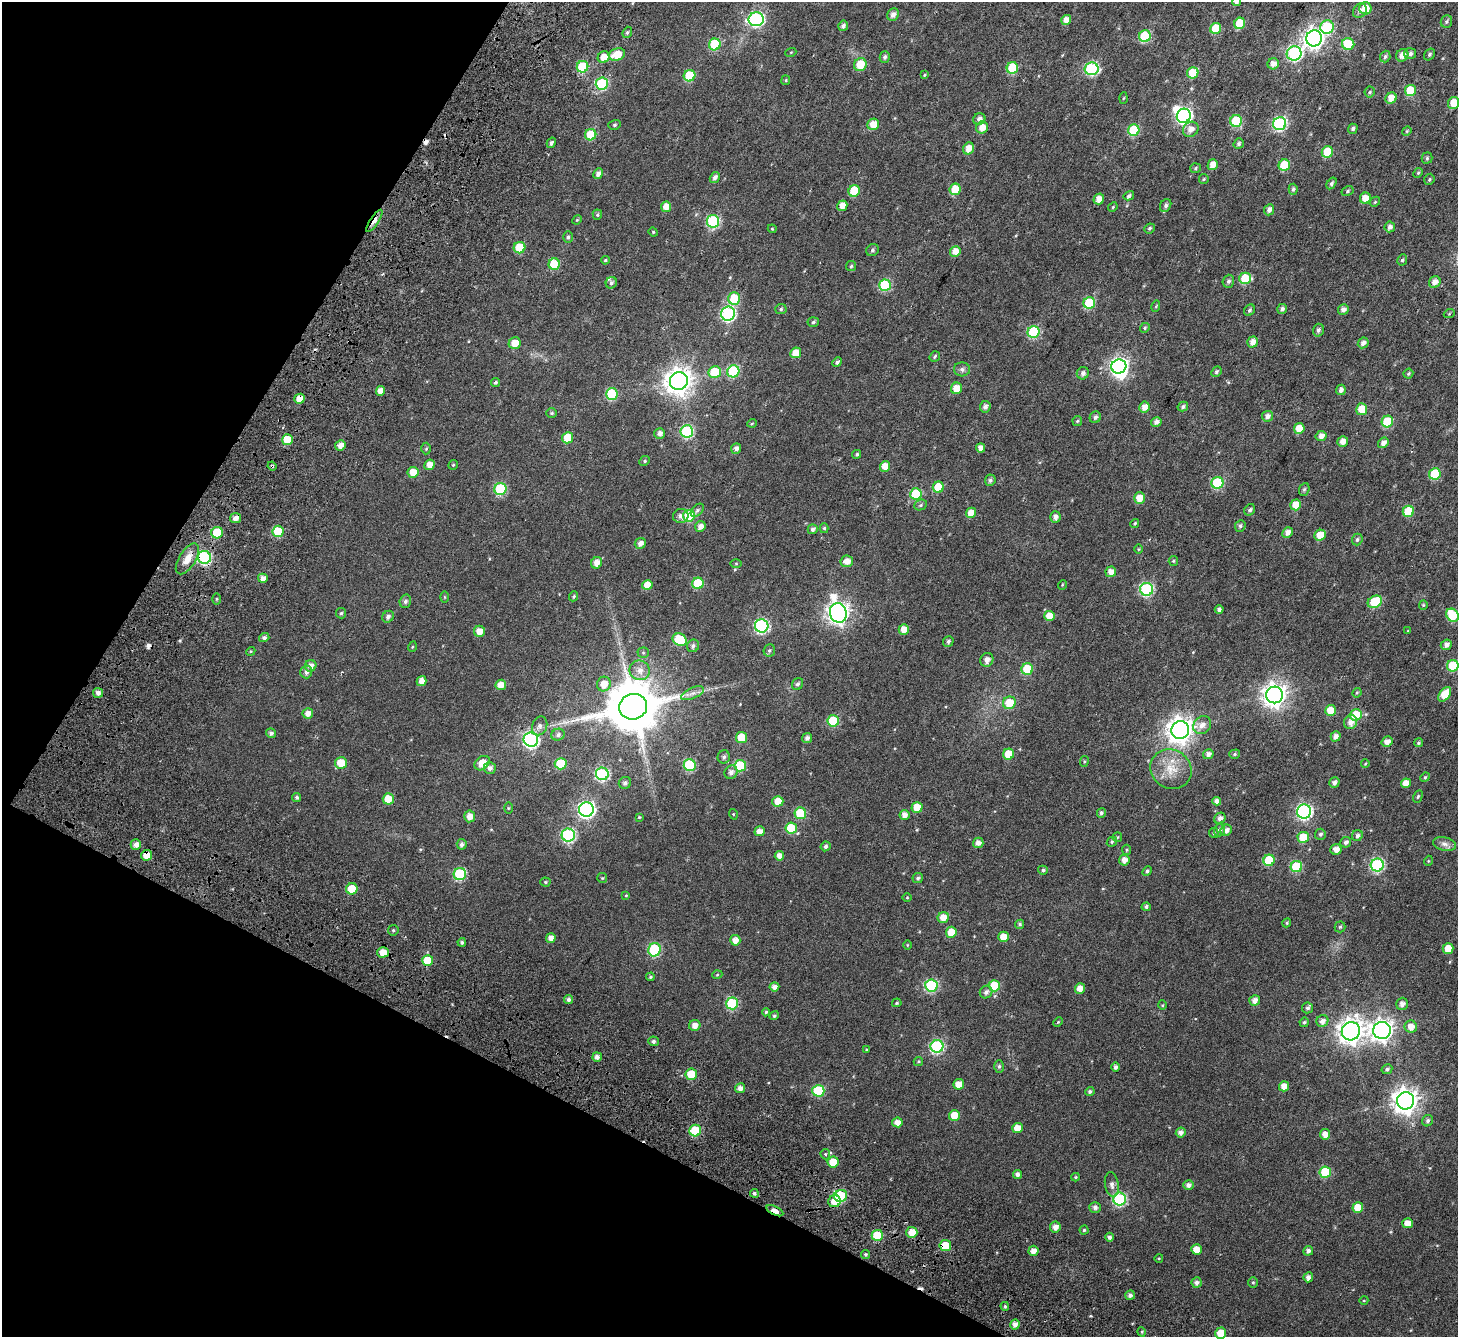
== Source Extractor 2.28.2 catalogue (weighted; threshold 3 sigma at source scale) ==
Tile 9 of 4 x 4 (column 1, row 3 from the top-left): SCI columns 176-1631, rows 1824-3158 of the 6169 x 6251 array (HDU 1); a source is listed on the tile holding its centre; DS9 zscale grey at full resolution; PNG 1460 x 1339 px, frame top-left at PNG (2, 2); each listed source drawn as its Kron ellipse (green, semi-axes under 4 px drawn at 4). Shown black and unused: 25% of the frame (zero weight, under 4 of 7 exposures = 11% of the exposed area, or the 3 px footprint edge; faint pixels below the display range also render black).
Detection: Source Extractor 2.28.2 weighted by HDU 2 'WHT'; one run over the whole footprint, this tile lists its part. Background 0.0168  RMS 0.0054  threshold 0.0222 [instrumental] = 3 sigma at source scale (4.09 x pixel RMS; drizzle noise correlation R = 1.36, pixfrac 0.8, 0.0396/0.0396 arcsec/px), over >= 5 px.
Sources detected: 437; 2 inside a brighter object's white glare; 5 cosmic-ray / hot-pixel residue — neither listed nor drawn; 1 inside a brighter listed object's ellipse — not listed separately; the other 429 listed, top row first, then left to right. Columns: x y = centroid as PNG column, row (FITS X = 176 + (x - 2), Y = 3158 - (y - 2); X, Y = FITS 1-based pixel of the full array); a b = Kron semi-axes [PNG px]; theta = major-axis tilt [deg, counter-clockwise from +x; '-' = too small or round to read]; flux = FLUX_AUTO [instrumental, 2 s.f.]
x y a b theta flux
1236 2 4 4 - 1.5
1365 8 6 6 - 5.5
1360 11 8 6 52 1.7
893 15 6 5 - 2.3
756 19 7 7 - 80
1066 20 5 5 - 3.6
1446 21 6 5 - 0.77
1240 23 6 5 - 14
843 26 5 5 - 1.4
1327 27 7 6 - 27
1216 29 6 5 - 14
627 32 6 4 68 0.7
1145 36 6 5 - 27
1314 38 8 8 - 220
715 44 6 6 - 22
1348 44 6 6 - 19
791 52 5 3 - 0.37
1294 53 7 7 - 71
617 54 8 6 21 7.4
1410 54 6 5 - 1.2
1429 54 6 5 - 0.85
1402 55 6 5 - 3.4
604 57 6 5 - 4.8
885 57 6 5 - 1.1
1385 57 6 5 - 0.91
860 64 6 6 - 8.3
1273 64 6 5 - 2.8
582 67 6 5 - 22
1012 68 6 5 - 20
1092 69 7 6 - 49
1193 73 6 5 - 11
924 75 4 4 - 0.43
689 76 6 5 - 21
786 80 5 4 - 0.51
602 84 6 6 - 39
1410 91 5 5 - 12
1370 92 5 5 - 0.68
1123 98 5 3 - 0.46
1391 98 6 5 - 4.9
1453 103 6 5 - 7.3
1184 116 7 7 - 99
979 119 6 5 - 2
1236 121 6 6 - 22
873 124 6 5 - 5.7
1280 124 6 6 - 61
614 125 6 5 - 0.79
982 127 6 5 - 4.7
1191 129 8 7 - 3.1
1353 129 5 4 - 0.99
1134 130 6 5 - 23
1407 131 5 4 - 0.46
591 135 6 5 - 12
551 143 5 4 - 1
1239 144 5 5 - 0.89
969 148 6 5 - 4.9
1327 152 6 5 - 16
1427 158 5 5 - 0.71
1213 165 5 5 - 3.7
1284 165 6 5 - 14
1195 168 5 5 - 0.63
1418 173 5 4 - 0.52
598 174 5 4 - 2.1
715 178 6 5 - 1.5
1204 179 5 4 - 0.5
1429 179 6 5 - 0.72
1331 183 6 4 57 1
955 189 6 5 - 11
1293 189 5 4 - 0.85
854 191 6 5 - 13
1348 191 6 4 29 0.69
1129 196 5 4 - 0.88
1365 198 5 5 - 5.2
1099 199 5 5 - 3.6
1375 202 5 4 - 0.54
1166 205 7 5 60 1.2
842 206 5 5 - 4.3
666 207 5 5 - 4.4
1113 207 5 4 - 0.51
1269 210 6 5 - 2.1
597 215 5 4 - 0.67
577 220 5 4 - 0.47
374 221 13 4 57 5.5
713 221 6 6 - 41
1390 227 5 5 - 1.7
1150 228 5 4 - 0.83
772 229 4 3 - 0.47
653 232 5 4 - 0.54
568 237 6 4 -89 0.95
519 248 6 5 - 14
872 250 6 6 - 0.97
955 252 5 5 - 4.1
605 260 4 3 - 0.59
1402 260 6 5 - 0.73
554 264 6 5 - 15
851 266 5 5 - 0.64
1245 278 6 5 - 14
1228 281 6 5 - 1.3
1435 282 6 5 - 3
611 283 6 5 - 1
885 285 6 6 - 26
734 298 6 6 - 14
1089 303 6 5 - 24
1156 306 6 3 73 0.47
781 309 6 5 - 0.8
1282 309 5 4 - 1.7
1250 310 6 5 - 0.85
1343 310 5 5 - 2.1
728 314 7 7 - 70
1449 314 5 3 - 0.39
813 322 5 5 - 0.73
1145 328 5 4 - 0.63
1318 330 6 5 - 1.2
1033 332 6 6 - 35
1253 342 5 5 - 3.2
515 343 6 6 - 5.7
1363 343 6 5 - 2
796 353 5 5 - 5.2
935 356 6 5 - 0.75
837 362 5 4 - 1.5
1119 366 7 7 - 150
962 369 8 7 - 1.4
733 371 6 6 - 27
715 372 6 6 - 14
1216 372 5 4 - 0.83
1083 373 6 6 - 1.7
1408 373 5 5 - 0.68
679 381 9 9 - 490
495 382 5 4 - 0.77
956 388 6 5 - 6.2
1341 390 5 5 - 1.7
380 391 5 4 - 3.2
612 394 6 6 - 21
299 399 5 5 - 4
1183 406 5 4 - 1
985 407 6 5 - 1.8
1144 407 5 5 - 3.4
1362 409 6 5 - 6.9
552 413 5 5 - 0.68
1267 416 5 5 - 2
1095 417 6 5 - 1.3
1077 421 5 5 - 0.54
1156 422 5 5 - 2.1
1387 422 6 5 - 20
752 423 5 3 - 0.42
1299 428 5 5 - 7.8
687 431 6 6 - 45
660 433 5 5 - 2.1
1321 436 5 5 - 2.7
568 438 5 5 - 8.4
288 440 5 5 - 12
1343 442 5 5 - 3.4
1383 443 6 4 52 2.3
340 445 5 5 - 3
981 448 4 4 - 2.8
426 449 6 5 - 0.63
736 449 5 5 - 2
857 454 5 4 - 0.84
645 461 5 4 - 0.72
430 465 5 5 - 3.7
453 465 5 4 - 0.57
272 466 5 3 - 0.44
885 466 5 5 - 5.9
413 472 6 5 - 5.8
1435 474 6 5 - 18
990 480 5 5 - 1.3
1217 483 6 6 - 31
938 487 5 5 - 11
500 489 6 6 - 33
1304 489 6 5 - 0.73
916 494 6 5 - 24
1139 498 6 5 - 5.7
921 505 6 5 - 0.75
1296 505 5 5 - 7.1
697 510 8 5 45 1.1
1250 510 6 5 - 1.1
1408 511 6 5 - 16
971 513 5 5 - 4.5
681 516 8 7 - 2.1
689 516 6 6 - 22
1055 517 5 5 - 2.2
236 518 5 5 - 2.9
1135 523 4 3 - 0.62
700 526 5 5 - 2.5
1240 526 6 5 - 0.98
824 528 5 4 - 0.65
813 529 5 5 - 1.3
278 531 6 5 - 15
1287 532 5 5 - 2.5
217 533 6 5 - 16
1320 535 6 5 - 7.1
1357 539 6 5 - 0.85
640 543 6 5 - 2.3
1138 549 4 3 - 0.36
204 557 6 6 - 53
187 559 17 8 58 5.3
847 561 6 6 - 3.6
1173 561 5 4 - 0.55
597 563 6 5 - 3.7
736 563 5 3 - 0.43
1111 572 5 5 - 3.2
263 578 5 4 - 2.6
698 583 6 5 - 17
647 585 5 5 - 6.1
1062 585 5 3 - 0.39
1147 589 6 6 - 52
573 596 5 4 - 0.62
444 597 5 3 - 0.42
216 599 6 4 -90 0.52
405 601 7 5 72 1.3
1375 602 7 5 29 20
1423 605 5 4 - 0.49
1219 609 4 4 - 1.3
341 613 5 5 - 0.8
838 613 10 8 -73 280
1452 615 7 6 - 18
1049 616 5 5 - 5.4
388 617 6 5 - 1.5
762 626 7 6 - 68
904 629 5 5 - 4.5
479 631 5 5 - 4.2
1408 631 3 3 - 0.4
264 638 5 4 - 1.1
680 640 7 6 - 19
948 641 5 5 - 0.98
1446 645 6 5 - 2
693 646 6 6 - 1.3
412 647 5 3 - 0.38
769 650 6 5 - 0.83
251 651 5 3 - 0.46
643 653 5 5 - 0.65
987 660 7 6 - 2.4
311 666 6 5 - 2.6
1453 666 6 5 - 19
1027 669 6 5 - 15
640 670 10 9 - 3.6
306 672 6 6 - 1.7
421 681 5 5 - 3.4
604 684 7 6 - 5
798 684 6 5 - 1
501 685 5 5 - 4.8
98 693 5 5 - 2.1
692 693 12 5 23 2.2
1357 693 5 4 - 0.51
1445 694 8 5 53 8.7
1275 695 8 8 - 340
1009 703 6 6 - 9.3
633 707 14 12 16 2700
1331 710 5 5 - 8
308 713 5 5 - 2.9
1356 715 6 5 - 15
833 721 6 5 - 23
1351 722 7 6 - 3.2
1202 725 10 8 44 3.2
540 726 10 7 67 1.8
1180 730 9 8 - 400
271 733 5 4 - 1.4
558 735 7 6 - 1.3
1336 736 5 5 - 2.4
741 737 5 5 - 11
807 738 5 5 - 1.7
531 740 7 7 - 90
1387 742 6 5 - 2.6
1418 743 5 4 - 0.7
1009 754 5 5 - 9.6
1208 754 5 5 - 1.8
1235 754 5 4 - 0.68
724 757 6 6 - 1.3
1084 761 5 3 - 0.47
341 763 6 6 - 8
482 763 8 6 38 6.1
561 764 6 5 - 20
1365 764 4 3 - 0.35
690 765 6 6 - 26
740 766 6 6 - 23
490 768 6 6 - 1.9
1171 769 21 19 -36 10
731 772 7 6 - 1.9
602 774 6 6 - 51
1425 777 5 4 - 0.5
625 783 6 6 - 1.2
1334 783 5 5 - 1.6
1406 783 5 5 - 4.1
1418 796 6 4 63 0.65
297 797 5 4 - 0.97
388 799 5 5 - 7
778 801 5 5 - 6
1217 801 4 4 - 2.2
917 807 5 5 - 7.8
508 808 6 4 90 0.44
586 809 7 7 - 130
1304 812 7 7 - 93
800 813 6 5 - 18
1101 813 5 4 - 1
733 814 5 3 - 0.35
905 815 5 5 - 2.8
470 816 6 5 - 3.4
639 817 4 3 - 0.37
1220 818 6 5 - 1.8
791 828 6 6 - 12
1219 830 6 5 - 1.4
1226 830 6 5 - 2.2
760 831 5 5 - 3.6
1214 833 5 5 - 0.6
1320 834 5 5 - 0.94
568 835 6 6 - 53
1357 835 6 5 - 1.2
1117 837 5 4 - 0.52
1303 837 5 5 - 11
1112 842 5 4 - 0.65
1346 842 5 5 - 1.4
978 843 5 5 - 2.2
462 844 5 5 - 1.6
1444 844 12 6 -12 2.1
136 845 5 5 - 2.1
825 846 5 4 - 1
1336 849 5 5 - 3.3
1127 850 5 4 - 0.58
147 855 5 5 - 5.4
779 856 5 4 - 2.9
1124 860 5 5 - 2.8
1269 860 6 5 - 19
1428 861 5 3 - 0.42
1377 865 6 6 - 64
1296 867 6 5 - 23
1043 870 5 4 - 0.85
1147 871 5 4 - 0.94
460 874 6 6 - 33
602 878 5 5 - 0.51
918 878 5 5 - 0.96
545 882 5 4 - 0.53
352 889 5 5 - 10
626 895 4 3 - 0.45
907 898 5 3 - 0.38
1146 907 4 4 - 1
943 917 6 5 - 5.4
1287 923 5 4 - 0.53
1020 924 5 4 - 0.74
1340 927 5 5 - 0.71
393 930 5 5 - 0.72
951 932 5 5 - 7.7
1003 937 5 5 - 5.4
551 938 5 5 - 2.4
735 940 5 5 - 3.3
462 942 4 3 - 0.73
907 945 5 3 - 0.33
1448 948 5 5 - 6.1
655 950 7 6 - 37
383 952 5 5 - 5.3
428 960 5 5 - 13
717 975 5 3 - 0.39
650 977 4 4 - 0.71
931 985 6 6 - 45
994 986 6 5 - 17
774 987 5 4 - 2.3
1080 989 5 5 - 3.7
986 992 6 6 - 1.6
568 1000 4 4 - 1.2
1255 1001 5 5 - 2.5
732 1003 6 6 - 32
897 1003 5 4 - 0.51
1402 1004 6 5 - 2.2
1162 1005 4 4 - 0.47
1308 1008 5 5 - 1.1
766 1012 4 4 - 0.64
774 1016 5 4 - 0.69
1322 1021 6 5 - 2.4
1058 1022 5 3 - 0.46
1304 1022 5 4 - 0.66
695 1025 6 5 - 2.8
1411 1027 6 6 - 3.7
1382 1030 9 8 - 270
1351 1031 9 9 - 390
653 1041 5 5 - 1.3
937 1046 6 6 - 56
866 1050 3 3 - 0.4
597 1057 4 4 - 2
918 1061 5 4 - 0.54
999 1066 6 5 - 0.93
1115 1067 5 4 - 1.5
1387 1069 5 4 - 1.1
691 1074 6 5 - 13
959 1084 5 5 - 4.5
1284 1086 5 5 - 4
740 1088 5 5 - 2.4
818 1091 6 6 - 26
1090 1091 4 4 - 0.97
1406 1101 8 8 - 400
954 1115 5 5 - 6.6
1428 1121 6 5 - 1.1
897 1122 5 5 - 3.3
1017 1128 5 5 - 5.1
695 1131 6 5 - 21
1181 1132 5 5 - 2
1325 1134 5 5 - 3.4
825 1154 5 5 - 0.59
833 1162 5 5 - 8
1325 1172 6 5 - 19
1017 1174 4 4 - 1.8
1075 1177 4 4 - 0.49
1112 1184 12 7 -82 2.2
1188 1185 5 5 - 1.9
754 1193 4 4 - 0.96
841 1196 6 6 - 32
1120 1199 6 6 - 54
834 1201 6 6 - 5.6
1095 1207 6 5 - 1.5
1358 1208 5 5 - 7.9
775 1211 9 4 -26 9.3
1408 1223 5 5 - 4.9
1055 1227 5 5 - 2.7
1084 1230 4 4 - 0.61
912 1232 5 5 - 7
877 1235 5 5 - 20
1109 1237 4 4 - 1.3
945 1246 5 5 - 14
1197 1249 5 5 - 4.6
1033 1251 5 5 - 3.4
1308 1251 5 4 - 1.5
865 1254 4 4 - 0.7
1159 1258 4 3 - 0.4
1308 1277 5 5 - 2.1
1197 1282 5 5 - 1.7
1253 1282 5 5 - 0.64
1130 1295 5 5 - 1.6
1364 1300 4 3 - 0.33
1005 1306 4 3 - 0.68
1015 1324 5 4 - 2.2
1142 1332 5 3 - 0.42
1221 1333 6 5 - 8.1
Overlapping masked pixels (flux is a lower limit): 12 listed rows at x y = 374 221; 299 399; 288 440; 272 466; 204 557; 147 855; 383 952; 841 1196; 834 1201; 775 1211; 912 1232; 945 1246
Isophote crosses this tile's border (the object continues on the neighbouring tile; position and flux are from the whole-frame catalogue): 5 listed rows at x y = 1236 2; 1453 103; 1452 615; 1453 666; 1221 1333